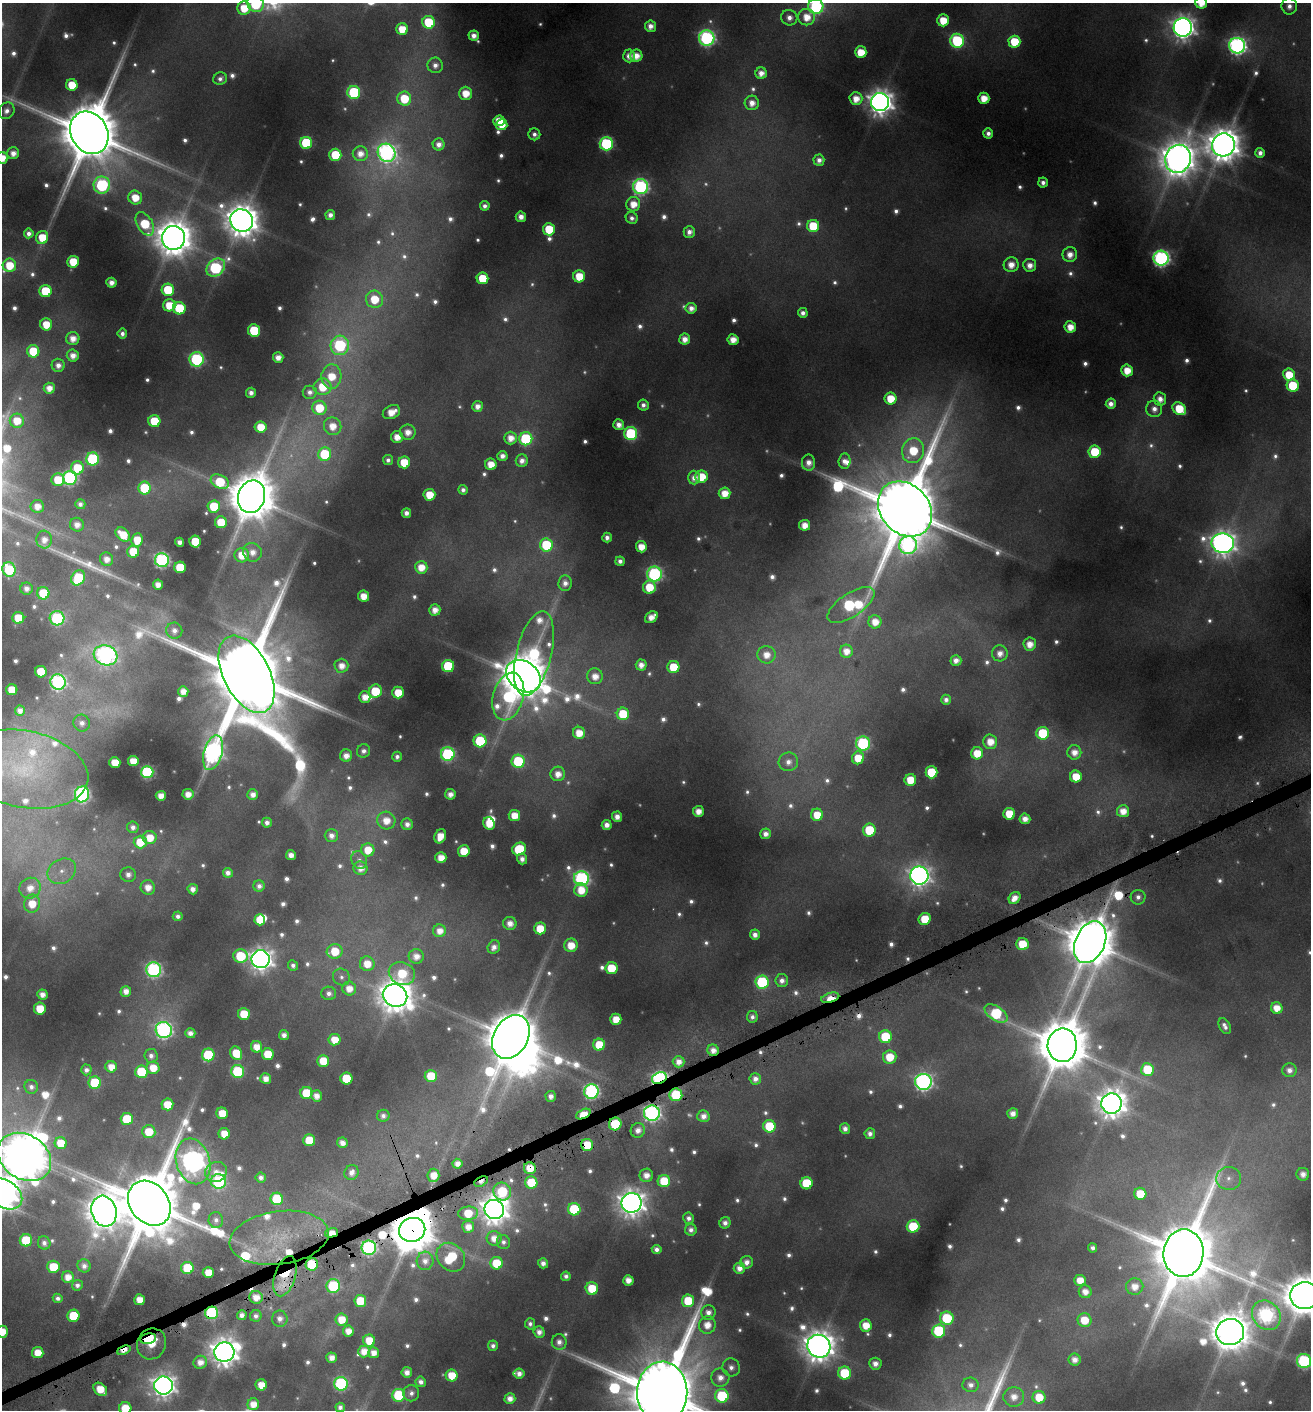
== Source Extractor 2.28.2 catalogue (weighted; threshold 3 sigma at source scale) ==
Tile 7 of 4 x 4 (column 3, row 2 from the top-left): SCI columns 2781-4089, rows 2818-4225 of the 5492 x 5671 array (HDU 1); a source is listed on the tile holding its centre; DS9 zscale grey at full resolution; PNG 1313 x 1412 px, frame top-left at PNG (2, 3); each listed source drawn as its Kron ellipse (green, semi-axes under 4 px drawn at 4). Shown black and unused: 1% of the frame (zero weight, under 4 of 8 exposures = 2% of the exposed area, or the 3 px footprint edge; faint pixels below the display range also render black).
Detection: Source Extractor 2.28.2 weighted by HDU 2 'WHT'; one run over the whole footprint, this tile lists its part. Background 0.0951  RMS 0.0097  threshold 0.0395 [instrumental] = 3 sigma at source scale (4.09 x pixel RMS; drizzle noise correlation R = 1.36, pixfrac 0.8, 0.0396/0.0396 arcsec/px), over >= 5 px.
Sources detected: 797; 68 too faint to see at this stretch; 3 inside a brighter object's white glare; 3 cosmic-ray / hot-pixel residue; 1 long thin detection or spike segment (spike, bleed or trail) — neither listed nor drawn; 13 inside a brighter listed object's ellipse — not listed separately; of the other 709, all 500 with FLUX_AUTO >= 5.27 (the completeness limit of this list) listed and drawn (209 fainter detections not listed), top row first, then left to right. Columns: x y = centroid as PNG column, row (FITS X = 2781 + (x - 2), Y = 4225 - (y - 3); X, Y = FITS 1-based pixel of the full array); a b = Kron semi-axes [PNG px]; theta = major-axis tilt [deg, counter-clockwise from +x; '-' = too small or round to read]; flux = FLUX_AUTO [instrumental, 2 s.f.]
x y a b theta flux
1201 3 6 5 - 22
256 4 8 8 - 100
816 6 7 7 - 210
1289 6 8 8 - 8.2
244 8 7 6 - 30
807 17 8 8 - 22
789 18 8 7 - 9.3
943 20 6 6 - 29
429 22 6 6 - 53
650 26 5 5 - 10
1183 27 9 9 - 1100
402 29 6 6 - 26
474 36 5 5 - 10
707 38 7 7 - 300
957 41 7 7 - 140
1014 42 6 6 - 45
1237 46 8 8 - 510
861 52 6 6 - 27
629 56 6 6 - 10
636 56 6 6 - 15
435 65 8 7 - 7.8
761 73 6 5 - 12
220 79 7 6 - 5.4
72 85 6 5 - 30
354 92 6 6 - 110
466 93 6 6 - 23
984 98 5 5 - 21
404 99 7 7 - 42
856 99 6 6 - 17
880 102 9 9 - 1400
752 103 7 7 - 13
7 111 9 7 55 7.2
499 121 6 5 - 23
502 125 6 5 - 22
89 133 22 18 -60 13000
988 133 5 5 - 6.9
534 134 6 6 - 5.7
306 143 6 6 - 88
439 144 6 6 - 9.4
606 144 7 6 - 160
1223 145 11 11 - 2900
13 153 6 6 - 12
387 153 9 8 - 480
1260 153 5 4 - 7
360 154 7 7 - 13
335 155 6 6 - 50
2 158 6 5 - 18
1178 159 14 12 69 3000
819 160 5 5 - 8.1
1043 183 5 5 - 6.7
102 185 8 8 - 180
640 187 7 7 - 300
135 198 7 6 - 24
633 204 7 7 - 19
485 206 5 4 - 6.3
330 215 5 5 - 7.7
521 217 5 5 - 11
632 218 6 5 - 6.1
242 221 12 11 - 2800
145 224 13 7 -59 55
813 226 6 6 - 51
549 229 6 6 - 41
689 232 6 5 - 8.7
29 233 5 5 - 6.8
42 237 6 6 - 29
174 238 12 11 - 3100
1070 254 7 7 - 14
1161 258 7 7 - 400
73 262 6 6 - 33
9 265 7 6 - 31
1011 265 7 7 - 16
1030 265 6 6 - 12
216 268 10 8 40 180
579 276 6 6 - 30
482 278 6 6 - 45
111 283 5 5 - 11
168 290 6 6 - 59
45 291 6 6 - 59
374 299 9 8 - 33
169 305 6 6 - 28
179 308 6 6 - 67
691 308 5 5 - 10
803 313 5 5 - 7
46 324 6 6 - 25
1070 327 6 5 - 18
254 331 6 6 - 56
122 334 5 4 - 6
73 339 6 6 - 15
685 339 5 5 - 13
733 340 5 5 - 16
340 345 10 9 - 170
33 351 6 6 - 47
73 356 6 6 - 12
278 357 5 5 - 12
197 359 7 7 - 200
58 365 6 6 - 8.7
1127 370 6 5 - 23
1289 375 6 5 - 30
331 376 12 10 87 31
1293 386 6 6 - 59
323 387 9 8 - 36
49 388 5 5 - 12
310 392 7 6 - 6.8
251 393 5 5 - 7.3
890 399 6 6 - 30
1160 399 7 6 - 11
1111 404 5 5 - 9.3
643 405 5 5 - 6.5
477 406 5 5 - 10
319 408 7 7 - 38
1154 409 8 8 - 9
1179 409 7 6 - 43
391 412 9 6 26 21
17 421 7 7 - 24
154 421 6 6 - 45
619 425 5 5 - 11
333 426 9 8 - 19
261 427 6 6 - 26
408 432 8 7 - 14
631 433 6 6 - 140
397 437 6 6 - 16
511 438 6 6 - 15
526 439 6 6 - 130
913 451 12 11 - 44
1095 452 6 6 - 57
325 454 7 6 - 75
502 456 5 5 - 8.7
93 459 6 6 - 150
388 460 5 5 - 5.5
522 461 6 6 - 9.1
844 461 7 6 - 8.5
404 462 6 6 - 35
809 463 8 6 89 11
491 464 6 5 - 20
77 468 6 6 - 41
701 477 6 6 - 34
70 478 7 7 - 250
694 478 7 6 - 9.5
58 480 6 6 - 34
220 482 9 6 -28 52
144 488 6 6 - 59
463 490 5 5 - 5.7
725 493 6 6 - 21
429 495 6 6 - 28
252 497 16 13 75 5900
80 504 5 5 - 6.2
37 506 7 6 - 14
214 506 6 6 - 47
905 509 30 24 -47 19000
406 513 5 4 - 8.2
221 522 6 6 - 34
77 525 7 6 - 11
805 525 5 5 - 16
123 534 8 6 -41 28
607 538 5 5 - 6.9
44 539 9 8 - 12
137 540 7 5 83 25
180 542 4 4 - 8.1
195 542 6 5 - 42
1223 543 11 10 - 1200
546 545 6 6 - 71
908 545 9 9 - 270
641 547 5 5 - 20
133 552 6 6 - 35
252 552 10 9 - 13
242 555 7 7 - 23
106 559 7 6 - 12
162 560 7 7 - 300
620 561 5 4 - 6.4
180 567 6 6 - 46
421 567 6 6 - 20
9 569 7 6 - 69
654 574 7 7 - 260
78 578 8 6 56 71
565 583 8 7 - 9.1
158 584 5 5 - 12
649 587 6 6 - 34
26 589 6 6 - 8.2
43 593 6 6 - 48
363 596 5 5 - 19
851 605 27 11 33 140
435 610 5 5 - 13
651 617 7 5 36 14
18 618 6 6 - 34
57 618 7 7 - 170
875 622 6 6 - 17
174 631 8 8 - 7.7
1030 644 6 6 - 17
846 651 6 6 - 14
1000 653 8 8 - 12
534 654 43 17 76 120
106 655 12 10 -18 460
766 655 9 9 - 17
956 660 5 5 - 10
641 665 5 5 - 11
341 666 7 7 - 14
448 666 6 6 - 89
673 667 6 6 - 41
41 672 6 5 - 38
247 674 41 23 -63 21000
524 676 19 14 -38 5900
595 676 8 8 - 15
58 682 8 7 - 310
12 690 5 5 - 27
183 691 5 5 - 12
375 691 7 6 - 51
398 692 6 6 - 26
365 697 6 5 - 15
508 697 24 15 75 140
946 700 5 5 - 6.6
20 711 5 5 - 8.3
623 714 6 6 - 52
82 723 8 8 - 8.6
579 733 6 6 - 21
1043 733 6 6 - 76
480 741 6 6 - 89
990 742 7 7 - 20
863 743 7 7 - 190
364 751 7 6 - 6.3
1074 752 7 7 - 13
213 753 18 9 74 580
977 753 6 6 - 28
448 754 7 7 - 180
346 756 6 6 - 12
397 757 5 5 - 5.7
858 758 6 6 - 29
133 761 5 5 - 20
518 761 6 6 - 91
788 762 10 9 - 10
115 763 5 5 - 24
24 769 65 38 -11 110
147 772 6 6 - 160
931 772 6 6 - 60
558 774 7 7 - 14
1076 777 6 5 - 31
910 780 6 5 - 31
82 794 8 7 - 300
188 794 5 5 - 13
253 794 5 5 - 10
450 794 5 5 - 9.8
161 796 5 5 - 14
698 811 5 5 - 14
1123 811 6 6 - 15
1009 814 6 6 - 37
514 815 6 5 - 21
817 815 6 6 - 28
617 817 5 5 - 11
1025 819 5 5 - 12
386 820 9 9 - 19
267 823 5 4 - 6.8
489 823 6 5 - 24
407 824 6 5 - 8.1
607 825 5 5 - 10
133 827 6 5 - 6.6
869 830 6 6 - 58
765 834 5 5 - 9.5
331 835 6 6 - 8.4
440 836 7 5 69 21
150 838 7 6 - 23
140 842 6 6 - 35
519 849 7 6 - 67
368 850 6 6 - 27
464 851 6 6 - 30
291 855 5 5 - 12
441 858 5 5 - 18
522 859 5 5 - 8
359 860 9 7 -61 5.3
360 868 7 7 - 12
62 871 15 12 31 14
228 873 5 5 - 8.1
128 875 8 7 - 8.6
919 876 9 9 - 860
581 878 7 7 - 290
259 886 5 5 - 6.6
148 887 7 7 - 15
30 888 11 10 - 17
193 889 5 5 - 9.4
581 890 6 6 - 25
1138 897 7 7 - 6.2
1015 898 6 5 - 14
32 904 9 8 - 26
178 916 5 5 - 5.7
925 919 6 6 - 36
260 920 5 5 - 31
510 923 7 6 - 13
540 928 6 6 - 34
439 931 6 6 - 13
755 935 5 5 - 9.1
1090 942 22 14 65 7200
1022 944 6 6 - 38
571 945 6 6 - 25
494 947 7 6 - 8.4
335 951 8 7 - 33
240 956 7 6 - 64
416 956 7 7 - 13
261 959 9 9 - 990
367 964 7 7 - 21
293 965 5 5 - 5.5
611 968 6 6 - 40
154 970 7 7 - 300
402 973 13 11 -22 43
341 977 9 8 - 5.4
782 981 6 6 - 8.2
762 982 6 6 - 140
349 988 7 7 - 16
126 991 5 5 - 12
329 993 7 6 - 7
42 995 5 5 - 10
395 996 12 11 - 2500
830 998 9 4 15 32
1277 1008 6 5 - 19
40 1009 6 5 - 30
996 1013 13 7 -34 100
244 1014 6 6 - 36
752 1017 6 5 - 6.3
616 1019 5 5 - 22
1225 1026 8 5 -62 6.3
164 1030 8 8 - 370
190 1033 5 5 - 9
284 1035 5 5 - 8.1
511 1037 23 17 60 7400
885 1037 6 6 - 60
335 1040 6 5 - 21
599 1045 6 6 - 38
1062 1045 17 14 89 8200
257 1047 6 5 - 17
713 1050 6 5 - 11
236 1053 7 6 - 33
268 1054 6 6 - 36
208 1055 6 6 - 85
151 1056 7 6 - 6.9
890 1057 7 6 - 31
323 1061 6 6 - 32
679 1062 6 5 - 12
111 1067 6 5 - 16
153 1068 6 6 - 21
1147 1069 6 6 - 50
86 1070 5 5 - 6.3
1289 1070 7 7 - 9.1
238 1071 6 6 - 110
141 1072 6 6 - 70
431 1076 6 6 - 42
266 1078 5 5 - 12
346 1078 6 6 - 56
659 1078 8 5 23 350
755 1079 6 5 - 8.7
923 1082 8 8 - 500
95 1083 6 6 - 77
31 1087 7 6 - 5.9
591 1091 7 7 - 280
306 1093 6 6 - 48
676 1095 6 6 - 77
316 1096 6 5 - 12
551 1096 5 5 - 8.1
1112 1103 10 10 - 1900
167 1104 6 6 - 28
222 1113 6 5 - 27
652 1113 8 7 - 420
583 1114 8 4 25 57
1013 1114 5 5 - 11
383 1116 6 6 - 6.6
703 1116 6 6 - 10
127 1119 6 6 - 56
615 1124 6 6 - 56
769 1126 6 6 - 51
845 1129 5 5 - 8.5
638 1130 7 7 - 11
149 1132 6 6 - 30
224 1134 6 5 - 22
870 1134 5 5 - 6.9
309 1140 6 6 - 40
61 1143 6 6 - 33
342 1143 5 5 - 10
587 1145 6 6 - 40
24 1157 28 22 -34 5700
193 1161 23 17 -73 1000
457 1164 5 5 - 11
530 1168 6 6 - 23
216 1172 11 10 - 13
351 1172 8 7 - 8.9
1303 1174 6 6 - 10
433 1175 6 6 - 17
646 1175 7 6 - 13
261 1177 5 5 - 6.7
1229 1178 12 11 - 10
219 1181 7 7 - 160
481 1181 7 4 27 8
664 1181 6 6 - 43
531 1183 6 6 - 44
806 1183 6 6 - 56
502 1192 9 8 - 59
4 1194 20 13 -32 1700
1140 1194 6 6 - 30
277 1199 6 6 - 72
149 1203 24 19 -51 15000
632 1203 10 10 - 1500
574 1209 6 6 - 73
494 1210 10 9 - 1800
104 1211 16 12 -73 2800
468 1213 10 6 4 34
689 1218 5 5 - 6.4
216 1220 8 7 - 6.5
725 1223 6 5 - 8.4
913 1226 6 6 - 51
468 1227 6 6 - 14
412 1230 13 12 - 5400
691 1230 6 5 - 6.8
332 1233 6 4 18 16
279 1238 50 26 8 83
494 1238 7 7 - 15
26 1240 6 6 - 63
503 1242 7 6 - 5.6
44 1243 7 6 - 6.6
369 1248 7 7 - 300
1093 1248 4 4 - 5.5
657 1249 5 4 - 6.5
1183 1253 24 20 86 13000
451 1257 16 13 -48 71
425 1261 9 8 - 9
747 1262 6 6 - 9.8
496 1263 6 6 - 36
543 1263 5 5 - 8.2
312 1264 6 6 - 72
84 1266 7 6 - 7.8
53 1267 6 6 - 47
187 1268 6 6 - 58
739 1268 6 5 - 11
208 1272 5 5 - 24
285 1276 21 10 73 98
566 1276 5 4 - 5.6
68 1277 6 6 - 15
628 1280 5 5 - 14
1080 1280 6 5 - 19
77 1285 5 5 - 5.4
333 1286 7 7 - 100
1135 1287 8 8 - 15
592 1288 6 6 - 36
1085 1292 6 6 - 13
1305 1295 14 13 - 4500
256 1297 7 6 - 15
58 1298 5 4 - 5.6
140 1300 5 5 - 19
360 1301 6 6 - 43
688 1301 6 6 - 44
708 1312 7 7 - 9.8
212 1313 6 6 - 160
242 1315 5 4 - 8
1266 1315 16 13 -51 340
73 1316 6 6 - 55
256 1316 6 5 - 5.5
947 1318 6 6 - 74
280 1319 8 7 - 8.5
341 1319 6 6 - 22
1084 1320 7 7 - 29
530 1324 6 5 - 5.4
707 1325 9 8 - 18
866 1326 6 6 - 22
348 1331 5 5 - 14
939 1331 6 6 - 110
2 1332 6 5 - 21
539 1332 5 5 - 9.2
1230 1332 14 13 - 4000
148 1339 8 5 11 110
369 1341 6 6 - 25
559 1342 8 7 - 9.1
151 1344 16 14 62 61
493 1346 5 5 - 5.5
819 1346 12 11 - 2300
124 1350 7 4 23 13
364 1351 6 6 - 16
224 1352 10 10 - 1800
38 1353 5 5 - 23
374 1353 5 5 - 12
332 1358 5 5 - 12
1075 1360 6 6 - 11
1304 1361 7 7 - 170
200 1362 7 6 - 12
875 1364 6 6 - 11
731 1367 9 8 - 7.5
407 1372 5 5 - 10
845 1373 6 6 - 64
519 1374 5 5 - 8.2
452 1375 6 6 - 28
720 1378 9 9 - 13
421 1382 5 5 - 7.2
341 1384 7 7 - 190
261 1385 5 5 - 19
971 1385 8 7 - 7.5
163 1386 9 9 - 1000
100 1389 7 5 -41 26
411 1393 8 8 - 5.9
662 1393 31 25 -89 22000
399 1395 6 6 - 88
722 1396 7 6 - 84
1014 1397 10 10 - 15
1039 1397 6 6 - 29
510 1399 5 5 - 12
253 1404 6 5 - 16
340 1407 5 4 - 5.9
125 1408 6 6 - 28
Overlapping masked pixels (flux is a lower limit): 21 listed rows (the first 20) at x y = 925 919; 1090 942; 830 998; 713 1050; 659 1078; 676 1095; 652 1113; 583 1114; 615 1124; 587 1145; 530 1168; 481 1181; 149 1203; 412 1230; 332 1233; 369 1248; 312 1264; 285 1276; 212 1313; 148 1339
Isophote crosses this tile's border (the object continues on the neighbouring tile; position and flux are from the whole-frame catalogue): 13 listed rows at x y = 1201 3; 256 4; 816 6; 244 8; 2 158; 24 769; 24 1157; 4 1194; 1305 1295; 2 1332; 1304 1361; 662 1393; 125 1408